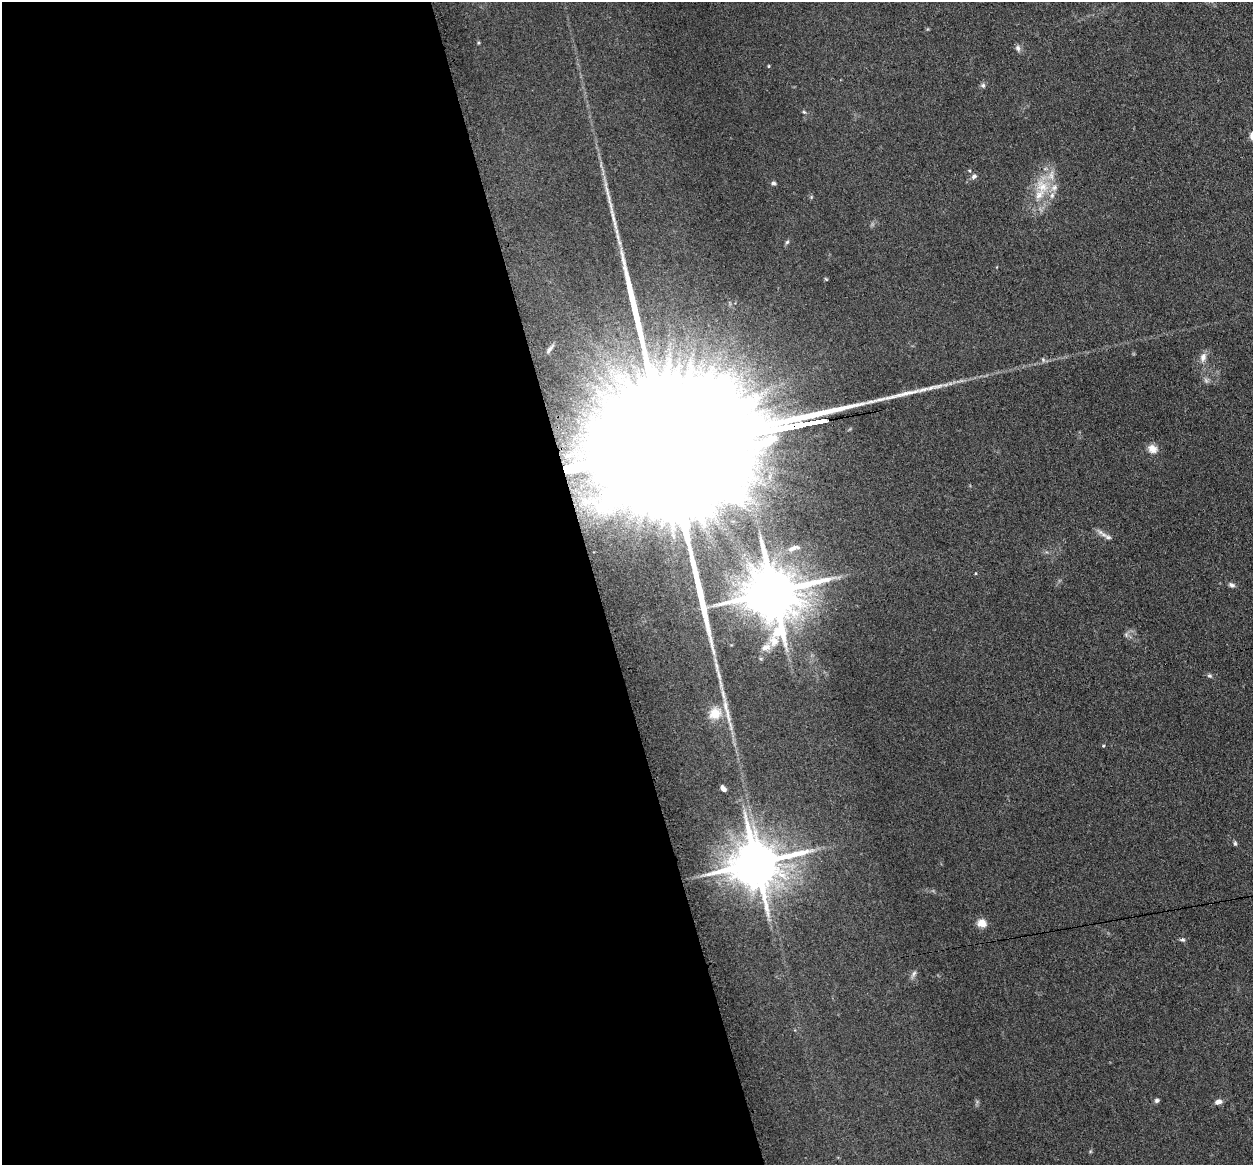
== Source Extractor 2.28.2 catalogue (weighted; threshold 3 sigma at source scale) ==
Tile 9 of 4 x 4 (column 1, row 3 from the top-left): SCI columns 98-1348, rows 1442-2604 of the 5198 x 5093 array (HDU 1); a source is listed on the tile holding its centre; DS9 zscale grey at full resolution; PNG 1255 x 1167 px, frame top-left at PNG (2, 2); no overlay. Shown black and unused: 48% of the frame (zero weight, under 3 of 4 exposures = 7% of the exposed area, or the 3 px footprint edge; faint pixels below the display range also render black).
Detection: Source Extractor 2.28.2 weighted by HDU 2 'WHT'; one run over the whole footprint, this tile lists its part. Background 0.106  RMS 0.0078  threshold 0.0353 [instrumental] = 3 sigma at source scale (4.5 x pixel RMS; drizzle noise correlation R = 1.50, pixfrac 1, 0.05/0.05 arcsec/px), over >= 5 px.
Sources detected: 36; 1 too faint to see at this stretch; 2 long thin detections or spike segments (spike, bleed or trail) — not listed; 3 inside a brighter listed object's ellipse — not listed separately; the other 30 listed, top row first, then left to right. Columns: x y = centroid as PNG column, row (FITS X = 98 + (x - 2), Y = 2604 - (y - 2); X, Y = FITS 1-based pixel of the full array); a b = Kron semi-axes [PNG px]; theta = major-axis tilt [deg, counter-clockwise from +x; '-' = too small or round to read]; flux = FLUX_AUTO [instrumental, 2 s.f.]
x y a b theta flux
1018 48 9 6 -63 2.4
769 66 5 3 - 0.64
983 85 7 6 - 1.7
804 112 6 4 -44 1
974 176 7 6 - 2.3
773 183 6 5 - 1.4
1042 186 19 16 -48 18
615 225 18 5 -75 5.2
787 242 6 5 - 1.2
550 349 13 5 52 2.4
1203 357 13 8 72 4.6
672 448 188 27 10 180000
1152 449 13 10 -32 6.1
1108 537 10 6 -14 2.6
794 548 20 7 18 6.2
1231 585 9 5 -22 2.1
773 592 16 15 - 4900
766 647 13 9 16 5.8
1210 676 7 5 -7 1.4
727 711 48 6 -76 14
715 713 13 12 - 14
1103 746 5 3 - 0.67
723 789 6 5 - 3.5
1235 843 6 5 - 1.2
756 863 15 13 16 4000
982 923 11 9 -13 7
1183 940 6 4 6 1.3
914 973 9 5 63 2.1
1156 1100 6 5 - 1.7
1218 1102 9 6 12 3.6
Overlapping masked pixels (flux is a lower limit): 1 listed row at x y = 672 448